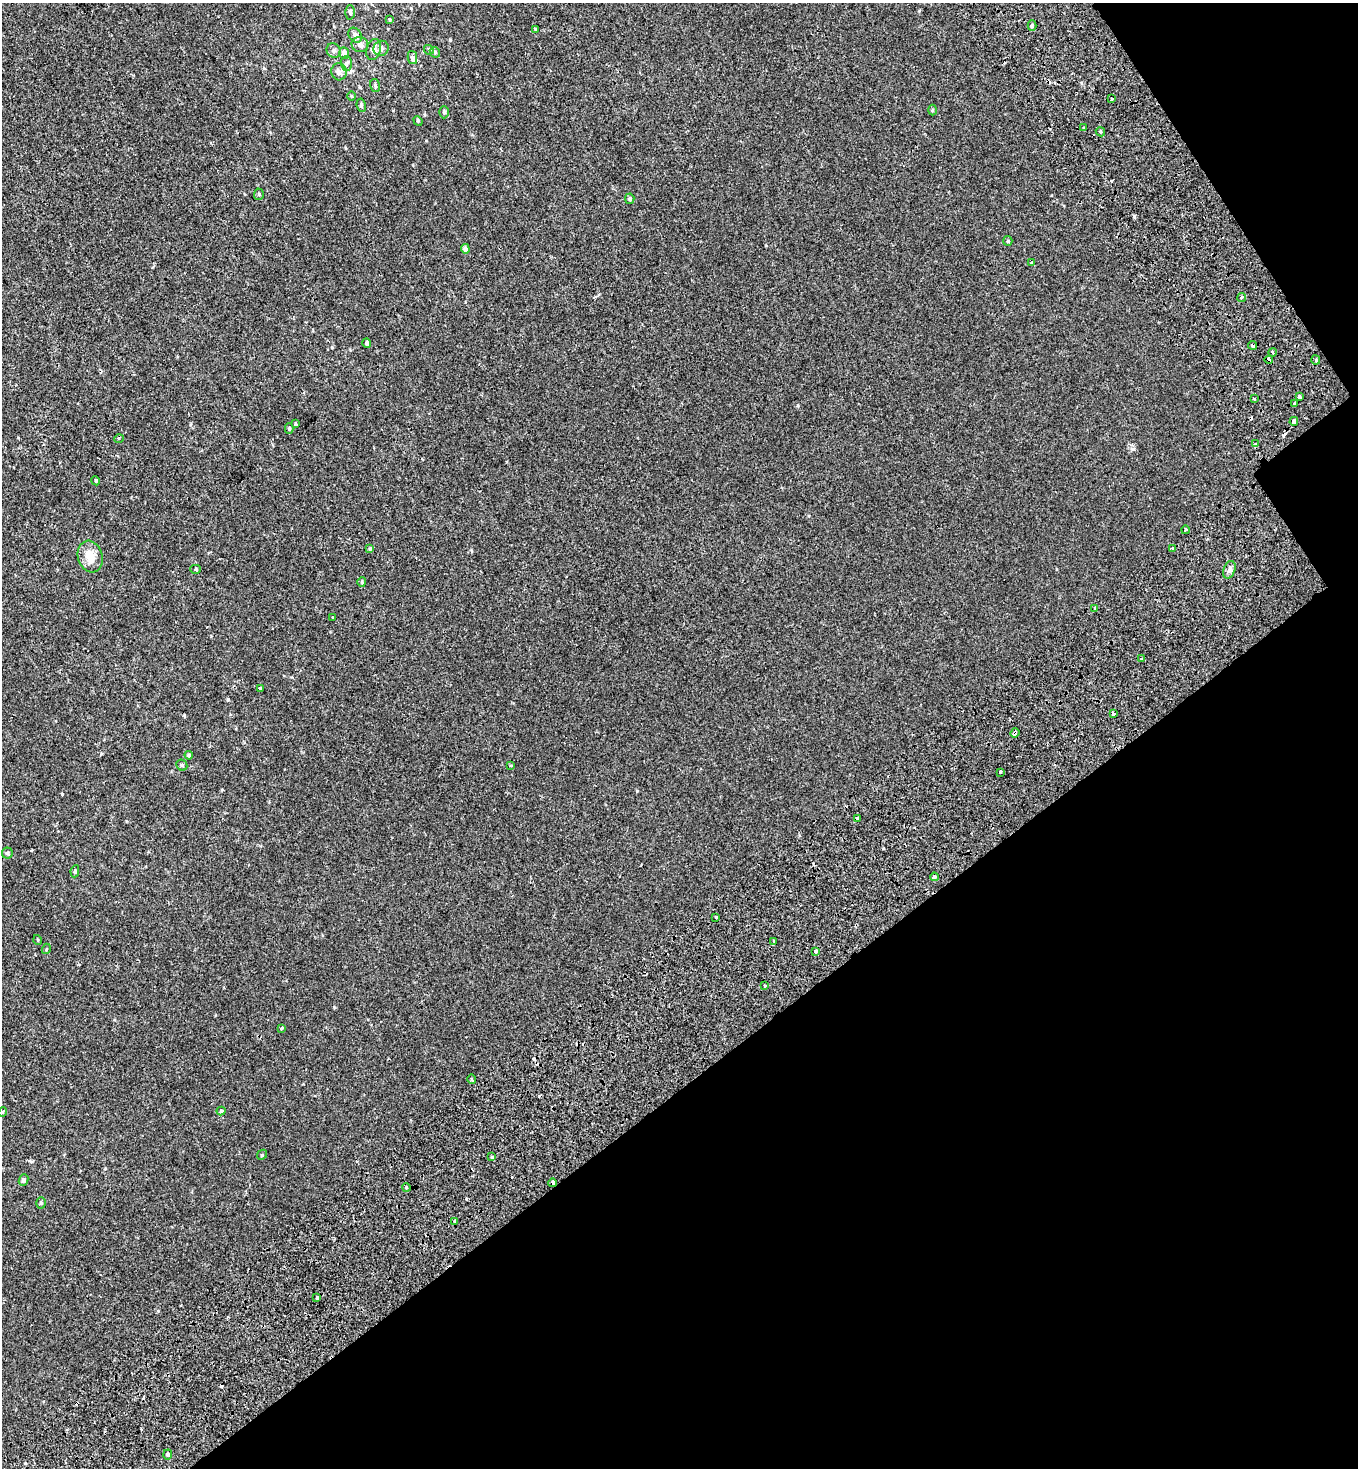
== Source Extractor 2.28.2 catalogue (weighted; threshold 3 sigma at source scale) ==
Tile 12 of 4 x 4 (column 4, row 3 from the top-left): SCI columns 4430-5785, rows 1712-3177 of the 6216 x 6288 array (HDU 1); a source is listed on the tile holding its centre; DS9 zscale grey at full resolution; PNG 1360 x 1470 px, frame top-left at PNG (2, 3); each listed source drawn as its Kron ellipse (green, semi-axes under 4 px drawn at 4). Shown black and unused: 30% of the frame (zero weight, under 2 of 3 exposures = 11% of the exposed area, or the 3 px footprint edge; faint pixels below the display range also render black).
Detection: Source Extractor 2.28.2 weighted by HDU 2 'WHT'; one run over the whole footprint, this tile lists its part. Background 2.39e-04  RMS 0.0033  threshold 0.015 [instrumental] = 3 sigma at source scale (4.5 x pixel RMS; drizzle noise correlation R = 1.50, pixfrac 1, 0.0396/0.0396 arcsec/px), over >= 5 px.
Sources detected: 97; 13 cosmic-ray / hot-pixel residue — neither listed nor drawn; the other 84 listed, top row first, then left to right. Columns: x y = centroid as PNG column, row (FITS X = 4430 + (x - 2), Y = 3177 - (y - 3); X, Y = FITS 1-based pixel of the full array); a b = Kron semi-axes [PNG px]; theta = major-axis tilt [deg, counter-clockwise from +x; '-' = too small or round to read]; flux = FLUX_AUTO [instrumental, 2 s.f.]
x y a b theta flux
350 12 7 4 -88 0.57
389 20 3 2 - 0.27
1032 26 5 4 - 0.55
535 30 4 3 - 0.34
355 35 8 6 -55 1.3
360 45 8 7 - 1
381 48 8 7 - 1
374 49 10 7 75 2
429 50 5 5 - 0.44
334 51 7 6 - 0.84
435 52 6 4 -46 0.41
344 53 6 4 -69 1.6
412 58 7 4 -78 1.8
346 64 7 5 -89 0.68
339 72 8 7 - 1.2
375 85 6 5 - 0.55
352 96 5 3 - 0.26
1112 99 3 2 - 0.45
361 105 7 4 -81 0.54
932 110 5 3 - 0.32
444 112 6 4 90 0.56
418 121 5 4 - 0.31
1084 128 4 3 - 0.83
1100 132 5 4 - 0.5
259 194 5 5 - 0.38
630 199 5 4 - 0.66
1008 241 5 4 - 0.35
465 249 5 4 - 1.1
1032 263 3 3 - 1.1
1241 298 5 3 - 0.81
367 343 5 4 - 0.75
1252 345 4 3 - 1.1
1272 352 4 2 - 0.3
1269 360 4 3 - 1.5
1316 360 4 4 - 1.1
1299 396 4 3 - 2.1
1254 399 3 3 - 1.6
1295 404 3 3 - 1.4
1294 421 4 3 - 3.7
296 424 3 3 - 1.1
289 428 5 4 - 0.39
119 438 5 3 - 0.29
1255 444 3 3 - 0.6
96 481 4 3 - 0.27
1185 530 4 3 - 0.32
1172 548 3 3 - 2.3
370 549 4 3 - 0.46
90 557 16 12 -73 5
195 569 5 4 - 0.52
1229 570 9 6 70 1.1
362 582 5 4 - 0.35
1095 608 3 3 - 2.1
333 618 2 2 - 0.3
1142 659 3 3 - 2.5
260 688 4 3 - 0.77
1113 714 3 3 - 2.4
1015 733 5 3 - 2.7
189 755 4 4 - 0.46
182 765 6 5 - 0.43
510 765 4 3 - 0.32
1001 772 3 3 - 1.9
857 818 4 3 - 2.7
7 853 5 5 - 0.48
75 871 6 4 81 0.49
934 877 4 3 - 5.7
716 917 3 3 - 0.54
38 940 5 3 - 0.24
774 941 3 3 - 0.93
46 949 5 3 - 0.26
816 951 3 3 - 0.5
765 986 3 3 - 1.3
282 1028 3 3 - 0.76
472 1079 4 3 - 0.32
221 1111 4 4 - 1
3 1112 5 3 - 0.31
262 1155 5 4 - 0.38
492 1157 3 3 - 0.59
23 1180 6 4 67 0.87
552 1183 4 3 - 1.9
406 1187 4 4 - 0.7
41 1203 5 5 - 0.48
454 1221 3 3 - 1.5
317 1297 3 3 - 0.99
168 1454 5 4 - 0.79
Overlapping masked pixels (flux is a lower limit): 5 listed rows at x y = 1252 345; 1269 360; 1015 733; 857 818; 552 1183
Unlisted compact peaks at least as high as the median listed source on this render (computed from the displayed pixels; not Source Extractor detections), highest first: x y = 1133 449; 450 40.